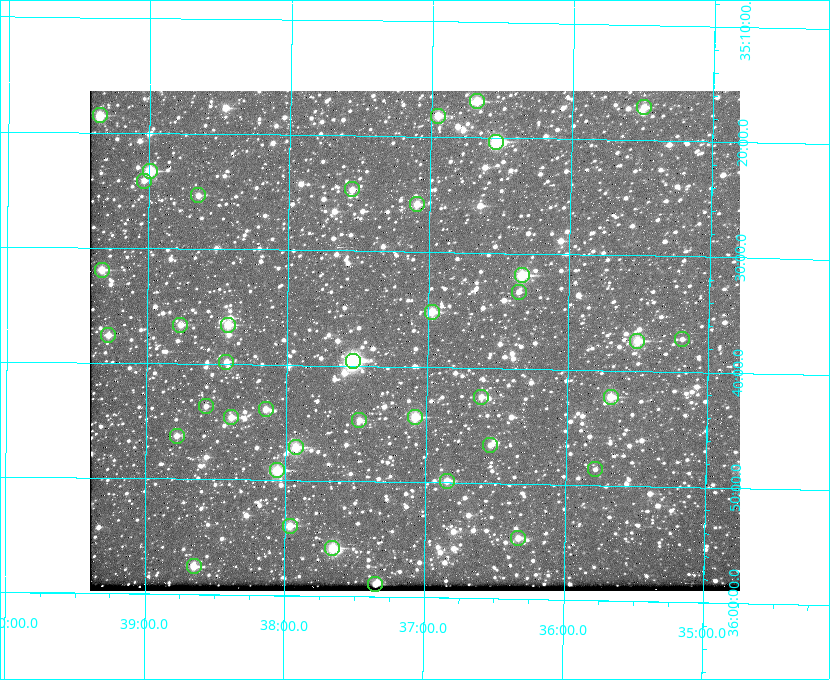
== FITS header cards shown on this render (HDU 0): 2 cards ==
NAXIS1  =                  650 / Width of table row in bytes
NAXIS2  =                  500 / Number of rows in table

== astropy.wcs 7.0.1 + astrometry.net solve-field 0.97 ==
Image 650 x 500 px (HDU 0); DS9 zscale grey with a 90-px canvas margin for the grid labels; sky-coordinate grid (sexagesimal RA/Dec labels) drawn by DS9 from the SOLVED WCS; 39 Tycho-2 reference stars matched to detected sources circled (green)
Header WCS: none
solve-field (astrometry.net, Tycho-2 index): SOLVED blind (the file carries no WCS)
Solved WCS: RA---TAN-SIP/DEC--TAN-SIP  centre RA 18:37:06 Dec +35:38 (279.27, +35.63 deg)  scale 5.21 arcsec/px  FOV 56.5' x 43.4'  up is +179 deg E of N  parity flipped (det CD > 0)
(file carries no celestial WCS; the grid is the blind solution)
Tycho-2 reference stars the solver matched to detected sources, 39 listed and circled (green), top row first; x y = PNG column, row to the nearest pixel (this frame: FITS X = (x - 90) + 1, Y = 500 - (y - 91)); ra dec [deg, ICRS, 3 dp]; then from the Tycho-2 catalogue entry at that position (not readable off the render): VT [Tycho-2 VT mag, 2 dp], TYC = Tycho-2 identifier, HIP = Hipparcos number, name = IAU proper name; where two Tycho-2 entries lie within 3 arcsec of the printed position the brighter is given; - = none
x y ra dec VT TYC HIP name
477 101 279.169 +35.281 10.53 2645-756-1 - -
644 107 278.873 +35.286 11.83 2632-1249-1 - -
100 115 279.838 +35.309 10.90 2645-842-1 - -
438 116 279.238 +35.303 11.12 2645-808-1 - -
496 142 279.134 +35.339 9.91 2645-980-1 - -
150 171 279.747 +35.388 10.29 2645-648-1 - -
144 181 279.758 +35.402 11.51 2645-674-1 - -
352 189 279.388 +35.411 11.24 2645-612-1 - -
198 195 279.661 +35.423 11.63 2645-537-1 - -
417 204 279.273 +35.431 11.09 2645-464-1 - -
102 270 279.832 +35.532 10.61 2645-711-1 - -
522 275 279.085 +35.532 9.84 2645-710-1 - -
519 292 279.089 +35.556 12.25 2645-664-1 - -
432 312 279.243 +35.587 11.11 2645-606-1 - -
180 325 279.691 +35.610 11.17 2645-563-1 - -
228 325 279.606 +35.610 10.50 2645-565-1 - -
108 335 279.819 +35.626 11.93 2649-62-1 - -
682 339 278.797 +35.620 11.98 2632-1285-1 - -
637 341 278.877 +35.623 10.37 2632-1282-1 - -
353 361 279.382 +35.660 8.88 2649-136-1 91311 -
226 362 279.608 +35.663 11.57 2649-139-1 - -
481 397 279.153 +35.708 11.59 2649-53-1 - -
611 397 278.922 +35.705 10.37 2636-96-1 - -
206 406 279.644 +35.727 11.73 2649-34-1 - -
266 409 279.537 +35.731 11.00 2649-31-1 - -
231 417 279.598 +35.743 11.39 2649-19-1 - -
415 417 279.271 +35.739 10.27 2649-22-1 - -
359 420 279.370 +35.745 11.39 2649-20-1 - -
177 436 279.695 +35.771 11.56 2649-1228-1 - -
490 445 279.136 +35.778 11.49 2649-1247-1 - -
296 447 279.483 +35.786 9.96 2649-1276-1 - -
595 469 278.947 +35.810 12.41 2636-73-1 - -
277 470 279.516 +35.819 10.07 2649-1464-1 - -
447 481 279.212 +35.831 10.99 2649-1529-1 - -
290 526 279.492 +35.899 10.86 2649-1492-1 - -
518 538 279.083 +35.912 11.42 2649-1448-1 - -
332 548 279.414 +35.931 10.32 2649-1381-1 - -
194 566 279.662 +35.960 11.12 2649-1270-1 - -
375 584 279.337 +35.982 10.50 2649-1232-1 - -